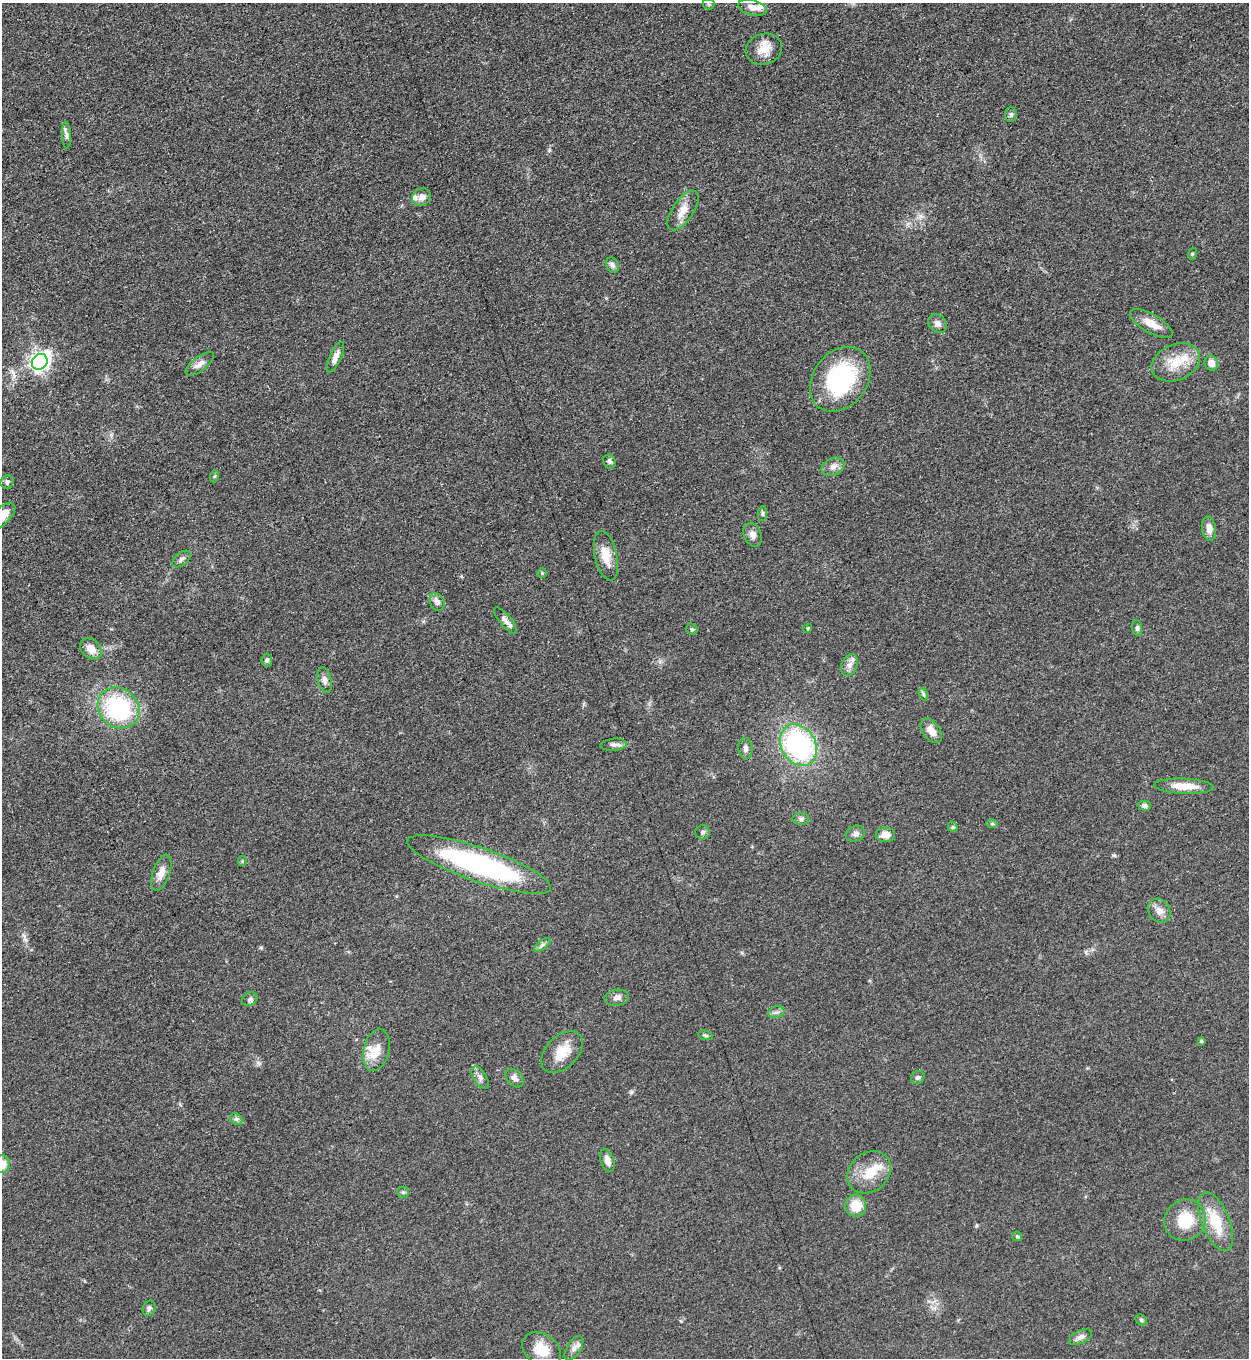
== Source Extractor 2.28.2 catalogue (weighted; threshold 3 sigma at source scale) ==
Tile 11 of 4 x 4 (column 3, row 3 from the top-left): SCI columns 2778-4024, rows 1366-2721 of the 5427 x 5440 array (HDU 1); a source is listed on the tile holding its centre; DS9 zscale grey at full resolution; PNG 1251 x 1360 px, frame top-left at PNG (2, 3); each listed source drawn as its Kron ellipse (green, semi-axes under 4 px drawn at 4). Nothing masked; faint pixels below the display range render black.
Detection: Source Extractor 2.28.2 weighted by HDU 2 'WHT'; one run over the whole footprint, this tile lists its part. Background 0.063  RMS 0.0057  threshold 0.0256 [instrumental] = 3 sigma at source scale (4.5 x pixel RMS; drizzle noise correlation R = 1.50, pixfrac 1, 0.05/0.05 arcsec/px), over >= 5 px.
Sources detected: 84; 4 inside a brighter listed object's ellipse — not listed separately; the other 80 listed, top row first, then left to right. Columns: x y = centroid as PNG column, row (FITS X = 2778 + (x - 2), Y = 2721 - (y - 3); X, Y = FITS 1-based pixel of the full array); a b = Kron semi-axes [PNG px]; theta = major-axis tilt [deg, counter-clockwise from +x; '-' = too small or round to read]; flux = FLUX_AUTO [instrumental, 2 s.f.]
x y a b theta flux
709 4 6 5 - 0.86
752 8 14 7 -15 4.4
764 49 18 15 20 8.2
1011 115 7 5 87 1.3
66 135 13 4 -87 1.9
421 197 9 8 - 3.4
683 211 23 10 55 7.3
1192 254 6 3 72 0.62
612 265 8 6 -66 1.8
937 323 10 8 -47 2.7
1151 323 24 9 -31 7.7
335 357 16 6 65 3.5
40 362 8 7 - 260
1176 362 25 18 24 15
1211 363 8 6 -69 5.3
200 364 17 7 37 3.8
840 379 35 27 53 62
609 461 7 6 - 1.4
833 467 12 8 23 3.5
215 476 6 4 71 0.77
7 482 7 6 - 1.8
762 514 7 4 85 1.1
2 516 17 8 44 9.3
1209 528 12 7 -82 4.3
753 535 12 8 -69 3.3
606 556 25 11 -77 9.8
181 559 10 6 40 1.9
542 573 4 4 - 0.6
437 602 9 7 -62 2.7
505 620 16 6 -50 2.8
808 628 4 3 - 0.55
1137 628 8 5 -83 1.3
692 629 6 5 - 0.9
91 649 12 9 -42 5.7
267 660 6 5 - 1.4
849 665 11 7 65 3
325 680 13 7 -76 2.8
923 694 6 4 -71 0.88
118 708 22 19 -40 57
931 731 14 8 -53 5.7
614 745 13 6 5 2.1
798 745 22 17 -59 86
745 748 10 7 -84 2.2
1184 786 30 7 -2 9.4
1144 806 7 5 -2 1.7
801 819 8 6 2 1.6
992 824 6 4 0 0.78
953 827 5 4 - 0.79
702 832 7 7 - 1.5
855 834 9 7 27 2.2
886 835 9 7 1 5.1
242 861 5 4 - 0.66
479 865 75 17 -19 100
161 873 19 8 70 5
1159 911 13 10 -54 4.1
542 945 9 4 36 1.6
617 998 12 8 7 2.9
250 999 8 6 32 1.5
776 1012 8 5 18 1.6
705 1035 7 4 -18 0.99
1201 1041 4 4 - 0.69
376 1050 21 12 77 9
562 1052 25 16 46 12
918 1077 7 6 - 1.2
480 1078 12 6 -57 2.6
514 1078 11 7 -47 2.4
236 1119 7 5 -45 1.3
607 1160 12 6 -71 3.6
2 1164 9 7 -87 6.7
869 1172 23 19 41 14
403 1192 6 5 - 0.99
856 1206 11 10 - 11
1185 1220 21 20 - 17
1216 1222 31 13 -68 18
1017 1236 5 4 - 0.77
149 1308 8 6 66 1.8
1141 1320 6 5 - 0.96
1080 1337 12 6 25 2.5
574 1348 13 7 57 3.1
542 1349 21 15 -33 10
Isophote crosses this tile's border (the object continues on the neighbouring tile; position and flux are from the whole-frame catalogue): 2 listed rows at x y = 2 516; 2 1164